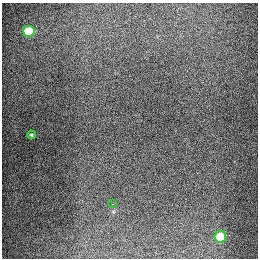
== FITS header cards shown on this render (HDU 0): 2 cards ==
NAXIS1  =                  256
NAXIS2  =                  256

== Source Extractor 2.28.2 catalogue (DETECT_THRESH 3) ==
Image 256 x 256 px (HDU 0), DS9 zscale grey, 1 PNG px = 1 image px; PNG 260 x 260 px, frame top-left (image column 1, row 256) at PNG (2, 3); each listed source drawn as its Kron ellipse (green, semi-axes under 4 px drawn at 4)
Background 1290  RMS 26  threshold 79.3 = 3 sigma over >= 5 px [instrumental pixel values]
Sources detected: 4; all 4 listed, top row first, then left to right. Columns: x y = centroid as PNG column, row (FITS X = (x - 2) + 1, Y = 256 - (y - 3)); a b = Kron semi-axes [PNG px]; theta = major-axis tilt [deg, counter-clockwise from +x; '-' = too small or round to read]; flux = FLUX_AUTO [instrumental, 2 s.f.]
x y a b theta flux
29 31 6 5 - 94000
31 135 4 3 - 2400
113 204 3 2 - 2200
220 237 6 5 - 71000